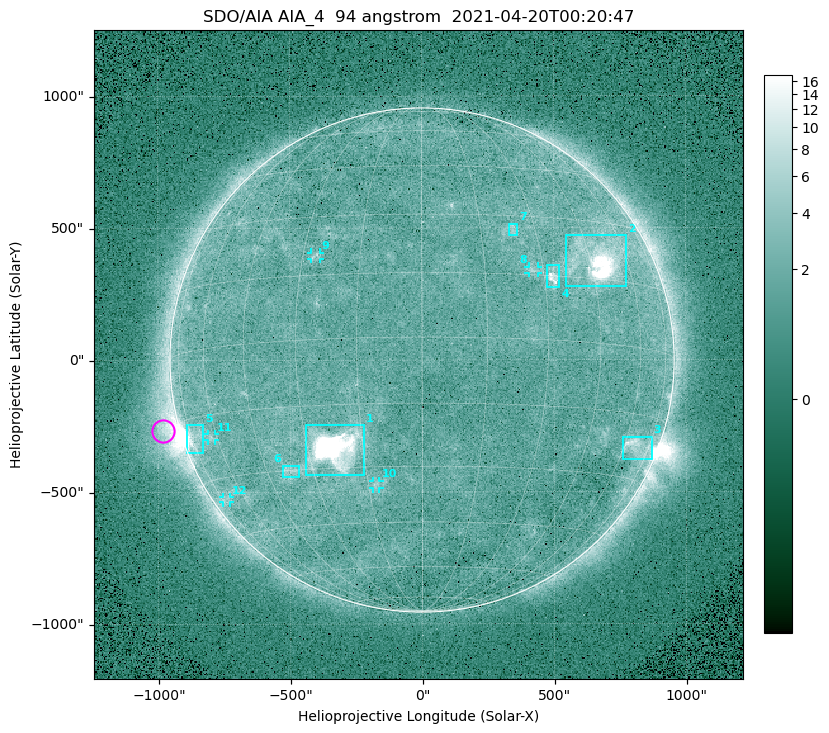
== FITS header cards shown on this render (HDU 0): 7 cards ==
TELESCOP= 'SDO/AIA '
INSTRUME= 'AIA_4   '
WAVELNTH=                   94
WAVEUNIT= 'angstrom'
DATE-OBS= '2021-04-20T00:20:47.12'
CTYPE1  = 'HPLN-TAN'
CTYPE2  = 'HPLT-TAN'

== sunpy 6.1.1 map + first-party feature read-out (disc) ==
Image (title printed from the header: SDO/AIA AIA_4  94 angstrom  2021-04-20T00:20:47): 512 x 512 px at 4.8 arcsec/px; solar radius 955 arcsec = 199 px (full disc in frame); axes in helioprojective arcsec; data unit not stated in the header (colour bar unlabelled)
Orientation: roll -0.138 deg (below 1 deg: not rotated)
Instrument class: DISC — disc imager (sunpy class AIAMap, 94 A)
Bright regions (active regions / flare kernels): reference = the median radial profile (limb darkening/brightening removed); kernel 5 px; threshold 5 sigma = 2.45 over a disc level ~1.71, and >= 1.15x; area >= 9 px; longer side >= 5 px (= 24 arcsec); searched inside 0.97 R_sun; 12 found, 12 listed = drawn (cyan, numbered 1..; 5 of them under ~33 arcsec drawn as corner ticks so the feature stays visible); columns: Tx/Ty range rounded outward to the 10 arcsec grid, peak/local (2 s.f.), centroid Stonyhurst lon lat
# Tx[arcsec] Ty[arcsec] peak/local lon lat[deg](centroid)
1 -440..-220 -440..-240 694 -22 -25
2 540..780 280..470 36 +48 +20
3 760..870 -380..-290 4.4 +67 -22
4 470..520 270..360 6 +32 +15
5 -900..-830 -350..-240 6.8 -73 -20
6 -530..-460 -440..-400 3 -37 -30
7 330..370 470..520 2.9 +24 +26
8 400..440 330..360 3.1 +27 +16
9 -420..-380 380..410 3 -27 +20
10 -190..-160 -490..-450 3 -13 -35
11 -810..-780 -300..-280 2.6 -63 -20
12 -760..-730 -540..-520 2.2 -72 -35
Off-limb structures (1.02-1.3 R_sun): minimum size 50 px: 6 found; the strongest spans PA ~90..115 deg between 1.02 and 1.21 R_sun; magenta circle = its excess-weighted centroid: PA ~105 deg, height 1.06 R_sun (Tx ~-980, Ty ~-270 arcsec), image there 4.8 x the reference